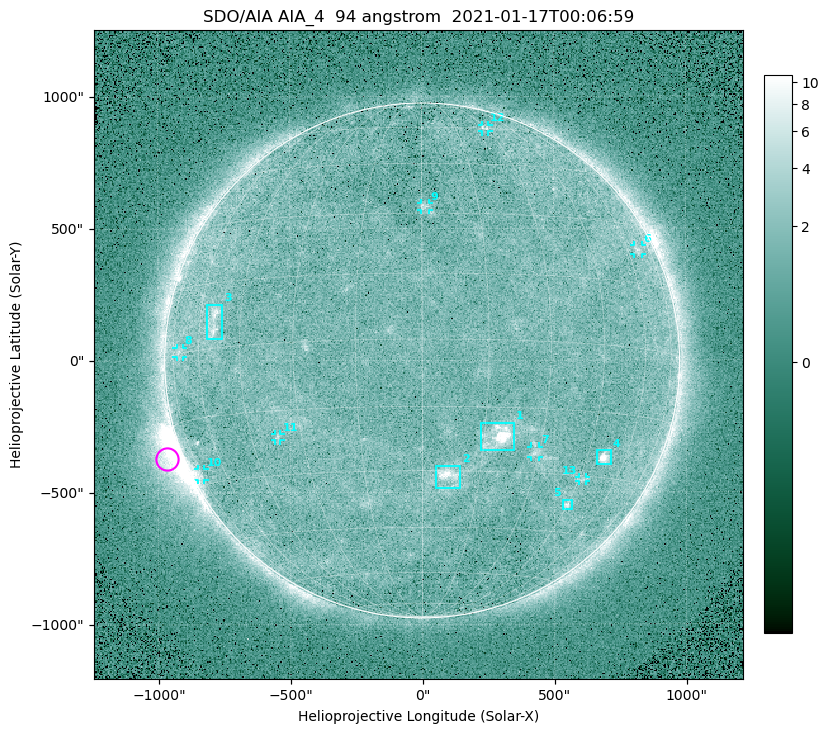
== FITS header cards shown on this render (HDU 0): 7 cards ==
TELESCOP= 'SDO/AIA '
INSTRUME= 'AIA_4   '
WAVELNTH=                   94
WAVEUNIT= 'angstrom'
DATE-OBS= '2021-01-17T00:06:59.12'
CTYPE1  = 'HPLN-TAN'
CTYPE2  = 'HPLT-TAN'

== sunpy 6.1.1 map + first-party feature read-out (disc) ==
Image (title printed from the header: SDO/AIA AIA_4  94 angstrom  2021-01-17T00:06:59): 512 x 512 px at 4.8 arcsec/px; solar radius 976 arcsec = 203 px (full disc in frame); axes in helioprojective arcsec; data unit not stated in the header (colour bar unlabelled)
Orientation: roll -0.138 deg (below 1 deg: not rotated)
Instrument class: DISC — disc imager (sunpy class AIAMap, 94 A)
Bright regions (active regions / flare kernels): reference = the median radial profile (limb darkening/brightening removed); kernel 5 px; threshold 5 sigma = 1.87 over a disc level ~1.64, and >= 1.15x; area >= 9 px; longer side >= 5 px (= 24 arcsec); searched inside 0.97 R_sun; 13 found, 13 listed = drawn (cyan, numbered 1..; 8 of them under ~33 arcsec drawn as corner ticks so the feature stays visible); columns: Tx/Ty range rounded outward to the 10 arcsec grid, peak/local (2 s.f.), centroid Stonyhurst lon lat
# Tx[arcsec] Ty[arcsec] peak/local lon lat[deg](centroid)
1 220..350 -340..-230 12 +18 -22
2 50..150 -490..-400 6.3 +7 -31
3 -820..-750 80..220 4.5 -54 +6
4 660..720 -400..-340 8.5 +51 -25
5 530..570 -570..-530 3.8 +45 -37
6 800..840 400..440 2.7 +66 +23
7 410..440 -370..-330 2.7 +29 -25
8 -930..-900 10..50 2.3 -70 +0
9 -10..30 570..600 2.7 +1 +32
10 -850..-820 -450..-410 2.8 -75 -27
11 -560..-530 -300..-270 2.6 -37 -21
12 230..260 870..890 2.5 +30 +60
13 590..620 -460..-440 2.4 +46 -31
Off-limb structures (1.02-1.3 R_sun): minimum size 50 px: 4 found; the strongest spans PA ~95..130 deg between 1.02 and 1.21 R_sun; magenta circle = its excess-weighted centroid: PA ~110 deg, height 1.06 R_sun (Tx ~-970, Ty ~-370 arcsec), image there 5.4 x the reference